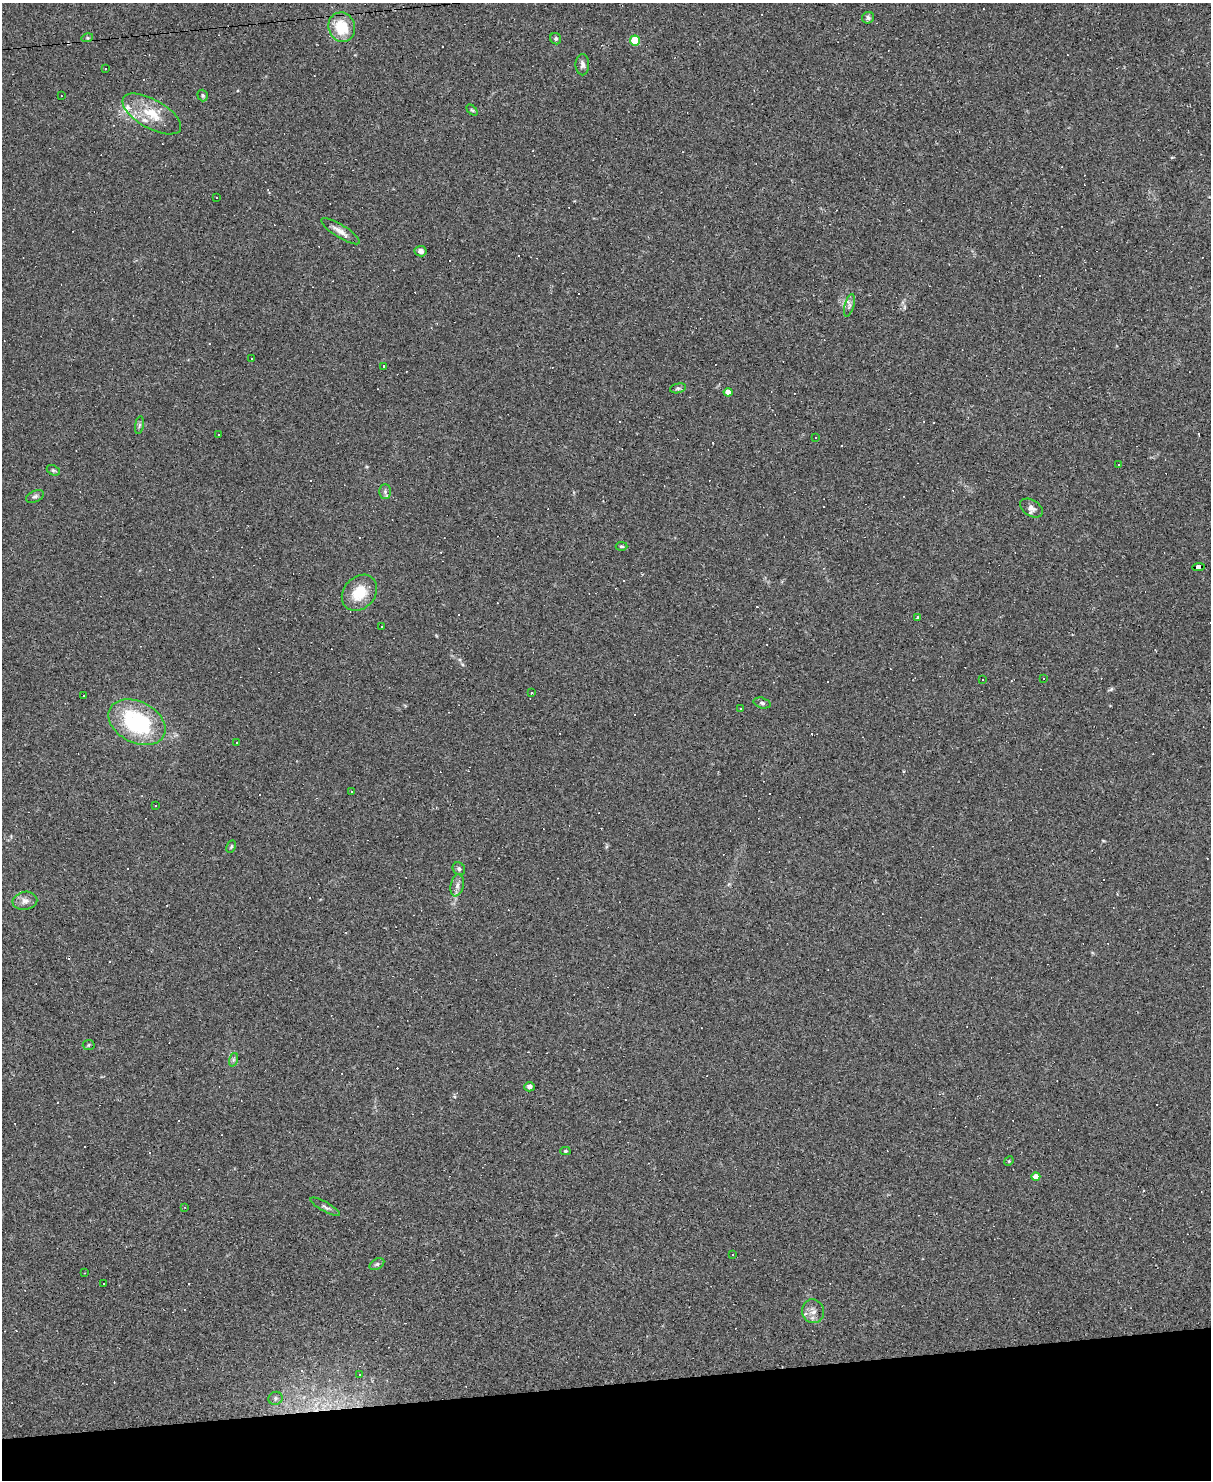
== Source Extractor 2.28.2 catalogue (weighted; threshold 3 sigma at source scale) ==
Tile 10 of 4 x 3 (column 2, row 3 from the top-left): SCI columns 1209-2417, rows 249-1726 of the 4834 x 4815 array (HDU 1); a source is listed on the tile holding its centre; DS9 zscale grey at full resolution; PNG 1213 x 1482 px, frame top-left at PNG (2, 3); each listed source drawn as its Kron ellipse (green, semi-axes under 4 px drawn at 4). Shown black and unused: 7% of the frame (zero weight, under 2 of 3 exposures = <1% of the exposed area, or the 3 px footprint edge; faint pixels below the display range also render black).
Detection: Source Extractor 2.28.2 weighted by HDU 2 'WHT'; one run over the whole footprint, this tile lists its part. Background 0.105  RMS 0.0069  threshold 0.031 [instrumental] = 3 sigma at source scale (4.5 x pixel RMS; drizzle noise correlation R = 1.50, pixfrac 1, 0.05/0.05 arcsec/px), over >= 5 px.
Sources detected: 128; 64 cosmic-ray / hot-pixel residue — neither listed nor drawn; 3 inside a brighter listed object's ellipse — not listed separately; the other 61 listed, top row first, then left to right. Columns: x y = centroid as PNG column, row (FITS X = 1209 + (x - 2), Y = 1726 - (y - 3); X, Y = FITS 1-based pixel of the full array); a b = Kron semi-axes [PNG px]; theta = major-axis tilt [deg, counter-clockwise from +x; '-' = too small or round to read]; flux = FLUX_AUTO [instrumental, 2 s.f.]
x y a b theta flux
868 18 6 5 - 1.5
342 27 15 13 -73 21
87 38 6 4 17 0.94
556 39 6 5 - 1.3
635 40 5 5 - 22
582 65 10 7 89 2.5
106 69 3 2 - 1
203 95 6 5 - 1
61 96 2 2 - 0.45
472 110 6 4 -44 0.94
152 114 32 14 -30 18
216 197 2 2 - 0.55
340 231 22 6 -32 4.8
421 251 6 5 - 3.2
849 305 12 4 74 2.1
252 359 3 3 - 1
384 366 3 3 - 0.92
678 388 8 4 13 1.4
728 392 4 4 - 8
139 425 9 4 81 1.4
218 434 3 3 - 1
815 437 3 2 - 0.73
1118 465 3 3 - 1.8
53 470 7 4 -28 1.1
385 491 7 6 - 1.9
35 496 9 5 25 1.8
1031 508 12 8 -31 3.3
621 546 6 4 -1 1.1
1198 567 6 4 5 53
359 593 20 15 47 17
918 617 3 3 - 1.1
382 627 3 3 - 15
1044 678 3 2 - 0.62
982 680 3 3 - 0.8
532 693 2 2 - 0.54
84 696 3 2 - 0.56
762 703 9 5 -16 1.6
740 709 3 2 - 0.54
137 722 30 20 -27 68
237 742 2 2 - 0.47
351 792 3 3 - 4.7
155 806 3 2 - 0.62
231 846 7 4 63 0.9
459 869 7 6 - 1.6
457 885 11 6 78 3
25 901 12 9 10 4
89 1045 6 5 - 1.1
233 1060 7 4 72 1.3
529 1087 5 4 - 2.2
565 1151 5 4 - 1
1009 1161 5 4 - 0.73
1036 1177 4 4 - 8.9
185 1207 3 2 - 0.4
325 1207 17 4 -29 2.1
733 1255 3 3 - 1.3
377 1264 8 5 31 1.3
85 1273 3 2 - 0.35
103 1283 3 3 - 1.6
813 1311 12 11 - 5
359 1374 3 3 - 1.4
275 1398 7 6 - 1.8
Overlapping masked pixels (flux is a lower limit): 1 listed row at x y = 1198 567